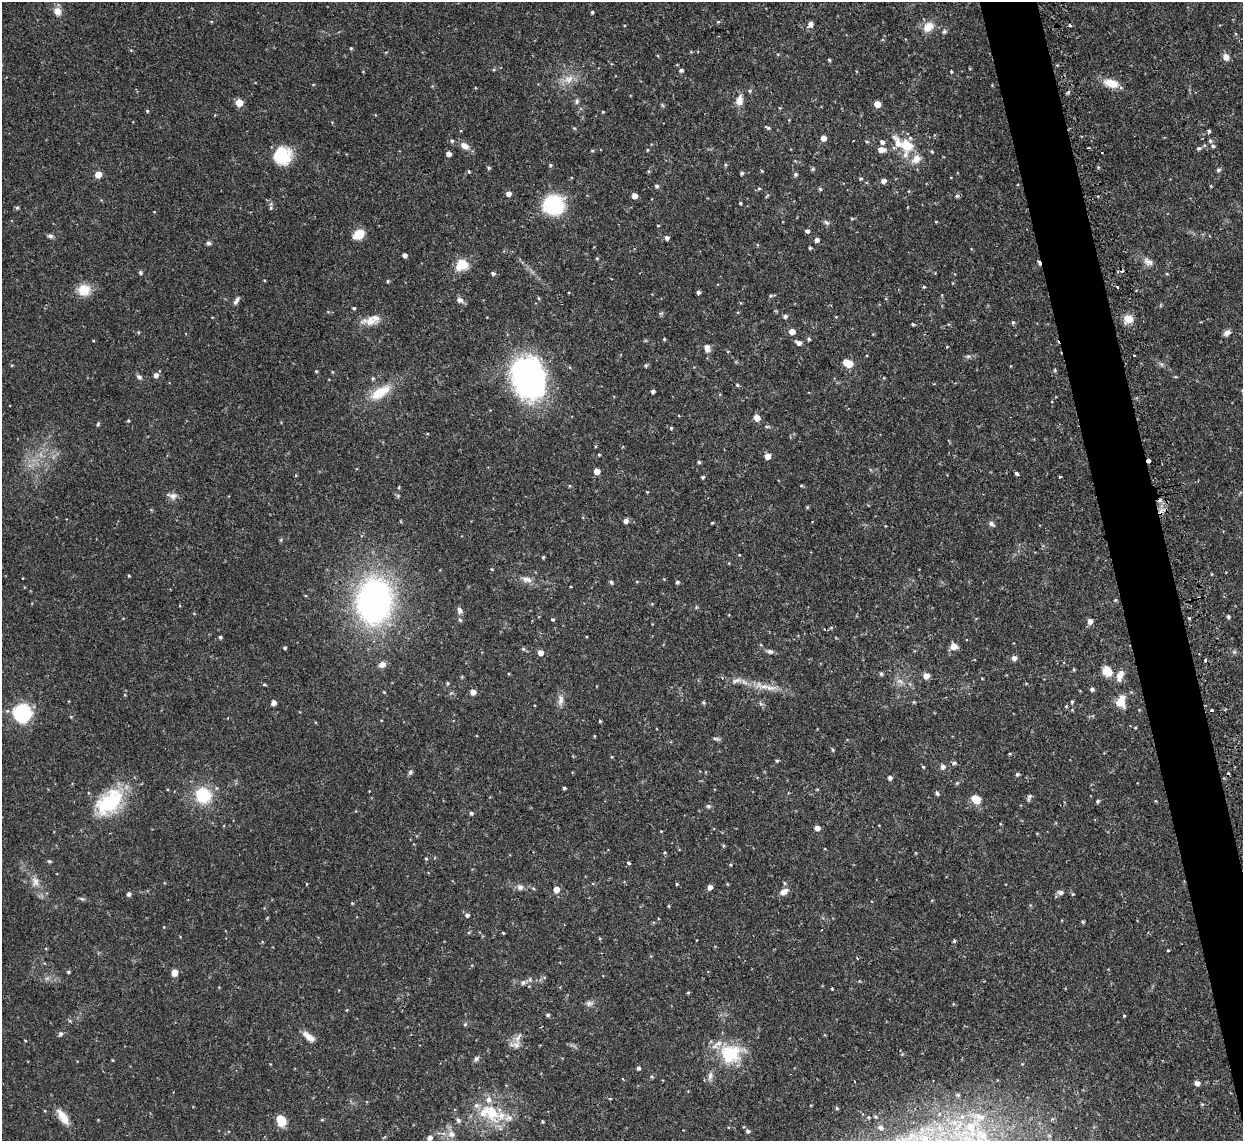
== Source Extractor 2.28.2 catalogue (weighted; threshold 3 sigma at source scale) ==
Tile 6 of 4 x 4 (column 2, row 2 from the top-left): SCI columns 1246-2486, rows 2423-3561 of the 5000 x 4970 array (HDU 1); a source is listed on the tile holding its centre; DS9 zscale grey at full resolution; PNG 1245 x 1143 px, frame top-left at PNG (2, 2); no overlay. Shown black and unused: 4% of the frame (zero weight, under 2 of 3 exposures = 2% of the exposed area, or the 3 px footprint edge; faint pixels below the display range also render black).
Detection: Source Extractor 2.28.2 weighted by HDU 2 'WHT'; one run over the whole footprint, this tile lists its part. Background 0.0761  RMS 0.0042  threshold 0.019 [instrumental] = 3 sigma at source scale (4.5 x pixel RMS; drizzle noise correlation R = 1.50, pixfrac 1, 0.05/0.05 arcsec/px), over >= 5 px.
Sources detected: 284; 1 inside a brighter object's white glare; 4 cosmic-ray / hot-pixel residue — not listed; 9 inside a brighter listed object's ellipse — not listed separately; the other 270 listed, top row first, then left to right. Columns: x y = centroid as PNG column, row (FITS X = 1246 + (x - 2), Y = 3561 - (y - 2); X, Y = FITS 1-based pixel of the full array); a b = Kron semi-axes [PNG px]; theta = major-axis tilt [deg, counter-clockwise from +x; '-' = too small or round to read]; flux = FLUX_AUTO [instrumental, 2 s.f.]
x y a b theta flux
57 11 10 9 - 3.1
592 12 3 3 - 0.64
718 22 6 4 -1 0.47
810 24 6 5 - 2.2
1070 25 4 3 - 0.75
928 27 14 11 43 5.1
944 31 8 5 50 0.81
351 48 4 4 - 0.48
778 54 4 4 - 0.44
1226 57 8 6 -77 2.6
829 60 4 3 - 0.54
681 70 4 4 - 0.97
951 71 4 3 - 0.47
568 79 15 11 24 4.7
1111 83 18 9 -15 6
749 91 5 4 - 0.61
1068 92 6 3 69 0.64
739 100 13 9 83 3.9
577 101 7 5 77 0.91
239 103 5 5 - 9.3
877 104 5 5 - 5.4
147 111 4 4 - 0.47
603 112 3 3 - 0.36
574 128 5 4 - 0.45
767 128 8 4 -30 0.69
1209 131 4 4 - 0.66
823 138 5 5 - 2.8
452 141 5 4 - 0.72
1210 141 5 5 - 0.83
867 142 5 4 - 0.49
882 142 5 5 - 1.4
898 143 24 13 -70 7.2
907 145 7 6 - 20
464 146 13 8 -30 2.8
1213 146 5 4 - 0.77
1199 148 5 5 - 0.83
647 150 4 3 - 0.34
881 150 7 5 -1 3.3
592 151 5 3 - 0.4
932 151 5 4 - 0.5
448 154 4 4 - 2.2
282 156 21 20 - 14
916 159 13 9 42 4.4
550 165 4 3 - 0.57
725 165 5 4 - 0.56
489 168 5 4 - 0.63
812 169 6 4 88 0.53
1218 170 5 5 - 0.86
469 171 4 3 - 0.49
762 171 4 3 - 0.42
742 173 5 4 - 0.72
98 174 6 6 - 3.8
795 174 5 5 - 0.85
861 179 4 4 - 0.6
883 181 5 5 - 1.9
656 186 5 5 - 0.89
1211 186 4 3 - 0.36
759 189 5 4 - 0.53
820 189 5 4 - 0.58
508 194 5 4 - 2.2
634 196 4 4 - 3.2
767 196 8 3 45 0.41
957 196 5 5 - 0.78
740 203 3 3 - 0.51
553 205 20 19 - 27
17 208 5 4 - 0.68
271 208 6 4 89 0.61
826 222 8 5 -31 0.95
936 222 4 3 - 0.33
658 225 4 2 - 0.32
807 231 5 4 - 1.1
359 234 12 9 32 6
50 236 8 5 -7 1
666 238 5 5 - 1.2
817 240 5 4 - 1.5
208 243 6 5 - 0.84
810 248 3 3 - 0.57
404 255 4 4 - 1.8
597 258 4 4 - 0.43
1148 262 14 8 -32 2.5
462 265 16 12 33 7.4
140 272 5 5 - 0.73
493 274 4 4 - 0.84
388 281 5 4 - 0.52
1117 286 3 2 - 1
924 287 4 4 - 0.47
84 290 14 12 10 7.5
698 292 4 4 - 0.97
771 296 6 4 20 0.65
538 298 5 3 - 0.42
459 300 10 7 -24 1.5
236 301 11 5 55 1.3
354 308 4 3 - 0.55
661 313 6 4 18 0.56
785 316 5 5 - 1.1
1128 319 11 10 - 4.3
370 321 23 11 -3 5
1013 322 5 4 - 0.64
913 324 4 4 - 0.62
138 332 4 3 - 0.41
792 332 5 5 - 3.7
1227 333 9 6 35 1.7
664 339 3 3 - 0.47
809 339 5 4 - 0.69
799 343 6 5 - 1.7
947 347 4 3 - 0.31
707 350 7 6 - 1.4
968 356 7 4 2 0.81
1134 356 3 2 - 0.54
848 363 8 5 -32 10
646 366 5 5 - 0.54
1010 366 4 3 - 0.26
1055 370 4 4 - 0.47
316 371 4 4 - 0.45
156 375 5 5 - 1.8
139 377 8 5 -27 1
373 378 5 5 - 0.69
529 378 41 30 -67 110
884 378 5 4 - 0.41
737 385 4 4 - 0.56
653 391 4 4 - 1.2
380 392 29 12 32 11
757 418 5 5 - 4.8
128 421 4 3 - 0.46
98 424 5 4 - 0.56
671 428 3 3 - 0.56
599 455 4 3 - 0.41
767 456 5 5 - 3.3
1148 461 3 3 - 5.2
699 462 4 3 - 0.7
597 471 5 5 - 4.3
1017 473 4 3 - 1.9
703 477 4 4 - 0.71
1060 477 3 2 - 0.45
801 486 5 3 - 0.45
399 487 5 3 - 0.35
647 492 4 3 - 0.32
173 496 11 8 5 2.2
398 496 5 4 - 0.61
807 507 4 4 - 0.47
626 521 5 5 - 1.8
712 523 3 3 - 0.4
991 524 9 6 -40 1.1
281 540 6 4 -73 0.49
739 555 3 3 - 0.29
543 557 4 3 - 0.46
491 569 4 3 - 0.34
1212 574 4 3 - 0.32
129 576 4 3 - 0.46
527 579 14 7 -14 2.6
611 582 5 4 - 0.79
677 582 5 4 - 0.9
1115 600 5 4 - 0.47
374 601 39 31 84 130
460 610 8 6 -72 1.5
1228 617 4 4 - 0.68
1189 618 3 3 - 0.83
460 620 5 5 - 0.63
552 620 4 3 - 0.54
1090 621 6 5 - 2.1
220 637 4 4 - 0.65
761 645 5 3 - 0.4
953 646 6 6 - 4.2
285 648 4 3 - 0.67
523 649 5 5 - 0.56
770 651 8 6 -17 1.3
1234 652 6 4 -2 0.68
540 653 5 5 - 2.9
1014 658 5 5 - 1.8
1206 661 3 3 - 0.77
382 664 9 8 - 2
1074 669 5 3 - 0.45
1107 671 12 9 -57 6
881 674 5 5 - 0.78
926 676 5 5 - 3.2
1120 676 17 8 69 3.7
982 678 4 2 - 0.32
736 681 14 6 21 2
900 681 9 5 -24 1.6
447 683 4 4 - 0.55
264 684 5 3 - 0.44
770 688 17 7 -12 3.8
1092 689 4 4 - 1.2
384 692 4 3 - 0.36
473 692 5 4 - 3
560 700 16 7 84 2.4
1121 701 15 11 85 5.4
914 702 4 4 - 0.44
1072 702 4 3 - 0.59
273 703 4 4 - 2
703 703 5 4 - 0.56
1211 710 3 3 - 1.6
22 713 9 9 - 78
71 717 5 3 - 0.37
600 721 4 3 - 0.45
1135 728 4 3 - 0.35
594 736 4 3 - 0.39
716 738 10 4 -11 0.82
833 750 4 4 - 0.56
777 761 4 4 - 0.62
954 763 5 4 - 0.85
923 767 4 3 - 0.46
943 767 5 5 - 1.7
410 772 7 6 - 0.88
1017 774 5 4 - 0.76
890 778 4 4 - 1.3
564 788 3 3 - 0.67
937 794 5 4 - 0.9
203 795 15 14 - 18
1029 797 10 5 71 0.95
976 799 6 5 - 13
1098 801 4 4 - 0.71
109 802 38 22 44 28
708 806 5 5 - 0.73
471 813 5 4 - 0.77
817 828 5 4 - 2.4
723 846 5 3 - 0.44
426 858 4 4 - 0.46
49 861 6 4 -11 0.54
629 863 4 3 - 0.98
35 882 14 9 -86 3.2
785 883 5 4 - 0.58
677 884 4 3 - 0.4
520 887 8 7 - 1.6
710 887 5 4 - 2.1
533 888 5 3 - 0.46
556 889 5 5 - 4.3
784 892 11 7 28 2.7
1061 892 8 6 -5 1.5
129 894 5 4 - 1.1
1073 894 4 4 - 0.47
82 899 6 4 -40 0.65
352 903 4 4 - 0.4
669 906 5 3 - 0.41
467 915 5 4 - 1.1
1083 922 5 4 - 0.58
164 927 4 2 - 0.27
954 941 4 4 - 0.57
1168 950 4 3 - 0.35
68 972 4 3 - 0.58
174 973 7 6 - 3.3
523 983 7 6 - 1
832 989 4 3 - 0.36
688 993 4 4 - 0.44
589 1003 9 7 3 1.4
548 1015 5 4 - 0.68
1124 1016 3 3 - 0.41
465 1024 5 4 - 0.61
61 1034 6 5 - 1
309 1037 18 7 -39 3.4
25 1040 4 3 - 0.3
516 1045 11 7 -17 2.3
728 1056 31 19 -43 17
476 1059 8 6 57 0.97
638 1068 4 4 - 1
710 1076 11 6 75 1.7
1197 1083 5 4 - 2.2
837 1108 5 4 - 0.53
492 1113 25 15 -60 14
63 1117 20 8 -56 5.7
281 1120 11 8 -68 7
322 1120 5 3 - 0.41
458 1120 6 5 - 0.9
542 1122 3 3 - 0.55
880 1127 3 3 - 0.71
971 1128 31 15 -72 20
748 1131 5 5 - 0.92
451 1134 9 9 - 2.6
430 1138 5 5 - 2.1
924 1138 7 5 -57 1.2
Overlapping masked pixels (flux is a lower limit): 1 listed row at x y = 1148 461
Isophote crosses this tile's border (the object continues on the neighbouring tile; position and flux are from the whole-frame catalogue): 1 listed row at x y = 430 1138